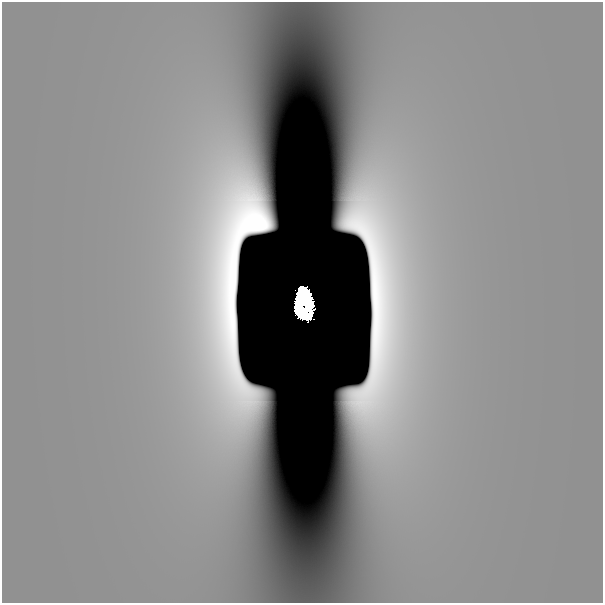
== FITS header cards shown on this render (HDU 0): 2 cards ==
NAXIS1  =                  601
NAXIS2  =                  601

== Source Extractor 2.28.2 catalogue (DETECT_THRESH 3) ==
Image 601 x 601 px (HDU 0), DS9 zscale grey, 1 PNG px = 1 image px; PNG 605 x 605 px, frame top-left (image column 1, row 601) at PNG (2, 2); no overlay
Background 5.38e-11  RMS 2.9e-11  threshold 8.65e-11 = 3 sigma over >= 5 px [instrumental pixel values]
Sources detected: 3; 2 with non-positive FLUX_AUTO (blend fragments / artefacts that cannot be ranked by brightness) are not listed; the other 1 listed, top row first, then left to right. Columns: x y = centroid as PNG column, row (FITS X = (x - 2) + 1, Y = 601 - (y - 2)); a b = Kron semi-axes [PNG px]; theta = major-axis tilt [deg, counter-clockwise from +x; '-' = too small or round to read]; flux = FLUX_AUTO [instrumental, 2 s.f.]
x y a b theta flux
304 301 25 12 -87 13
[2 non-positive-flux detections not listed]